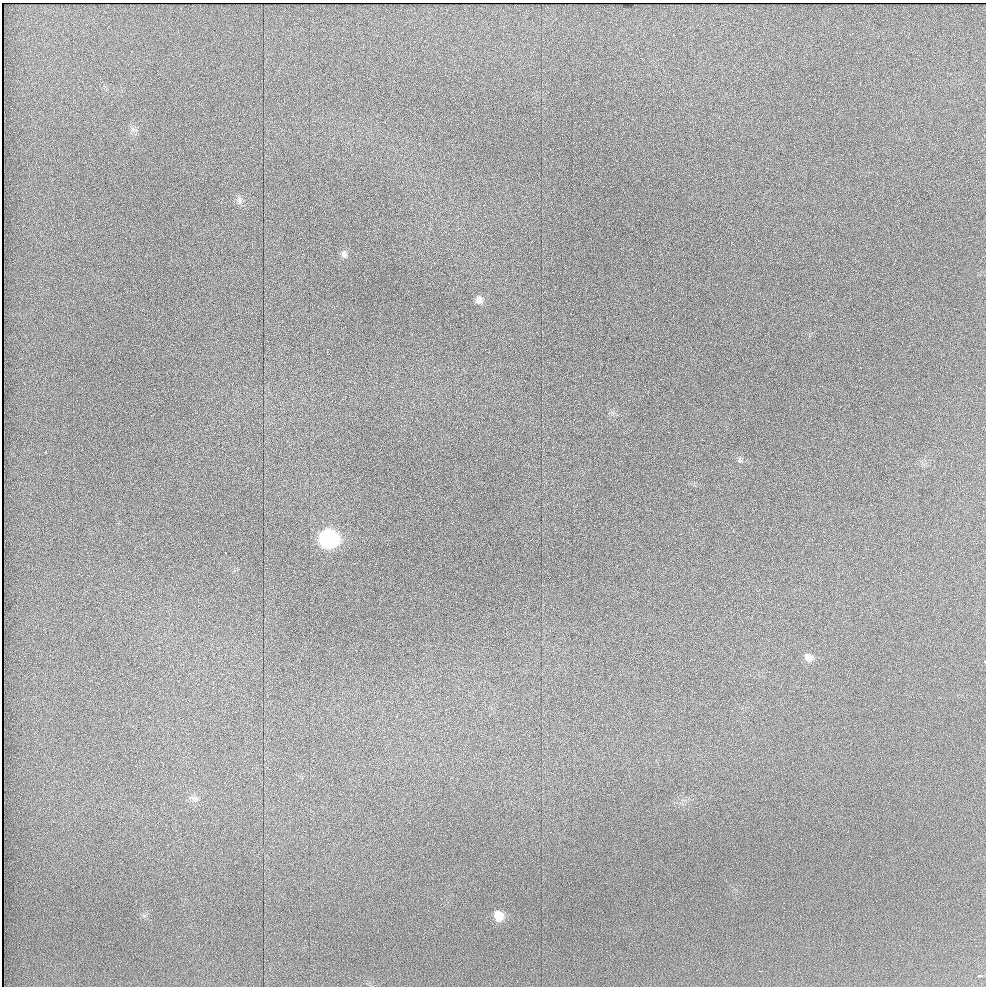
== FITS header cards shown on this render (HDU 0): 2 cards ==
NAXIS1  =                  984 / Axis length
NAXIS2  =                  984 / Axis length

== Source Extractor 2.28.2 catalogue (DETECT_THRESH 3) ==
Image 984 x 984 px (HDU 0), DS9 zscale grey, 1 PNG px = 1 image px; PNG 988 x 988 px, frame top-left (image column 1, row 984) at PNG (2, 3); no overlay
Background -0.181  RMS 5.8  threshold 17.4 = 3 sigma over >= 5 px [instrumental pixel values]
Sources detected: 12; all 12 listed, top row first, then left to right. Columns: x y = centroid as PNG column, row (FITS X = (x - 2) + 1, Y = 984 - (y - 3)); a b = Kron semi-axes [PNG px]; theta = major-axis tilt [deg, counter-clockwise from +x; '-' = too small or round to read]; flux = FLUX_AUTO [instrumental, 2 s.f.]
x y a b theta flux
133 129 7 6 - 1200
239 200 10 6 -85 1300
344 254 10 7 -59 1400
479 300 9 8 - 2000
45 452 3 2 - 350
740 460 9 5 -78 850
329 539 12 11 - 55000
809 657 11 9 -38 2700
984 661 2 2 - 440
499 916 11 10 - 5300
759 971 2 2 - 250
979 976 3 2 - 620
At the frame edge (FLAGS 8, measured only in part): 1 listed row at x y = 984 661